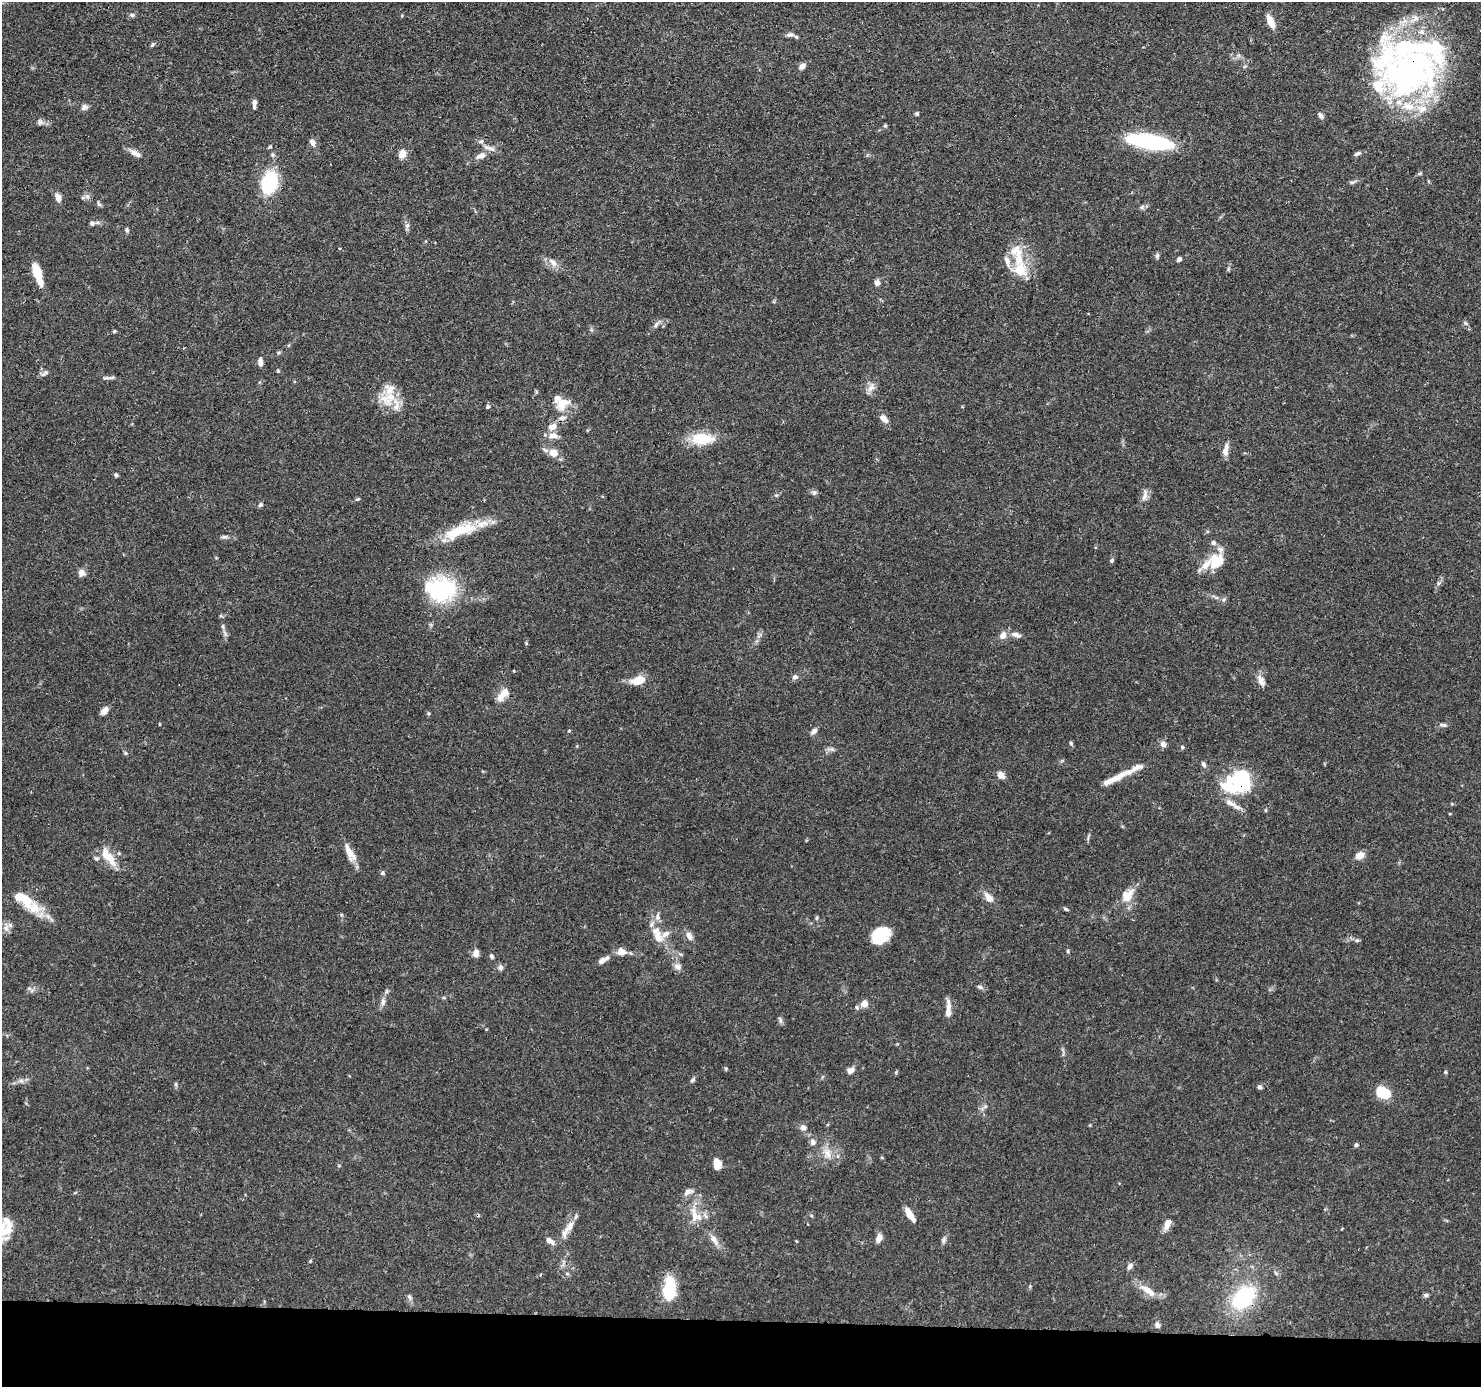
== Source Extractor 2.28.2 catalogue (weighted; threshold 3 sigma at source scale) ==
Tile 8 of 3 x 3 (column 2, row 3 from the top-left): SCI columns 1485-2963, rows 105-1489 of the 4446 x 4459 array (HDU 1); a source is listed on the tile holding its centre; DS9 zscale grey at full resolution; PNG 1483 x 1389 px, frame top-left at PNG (2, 2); no overlay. Shown black and unused: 5% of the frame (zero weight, under 3 of 4 exposures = <1% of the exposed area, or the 3 px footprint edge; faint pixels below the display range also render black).
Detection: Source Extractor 2.28.2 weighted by HDU 2 'WHT'; one run over the whole footprint, this tile lists its part. Background 0.0688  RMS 0.0033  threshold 0.015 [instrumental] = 3 sigma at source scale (4.5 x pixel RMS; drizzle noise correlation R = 1.50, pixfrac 1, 0.05/0.05 arcsec/px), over >= 5 px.
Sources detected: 181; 9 inside a brighter object's white glare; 1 long thin detection or spike segment (spike, bleed or trail) — not listed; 24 inside a brighter listed object's ellipse — not listed separately; the other 147 listed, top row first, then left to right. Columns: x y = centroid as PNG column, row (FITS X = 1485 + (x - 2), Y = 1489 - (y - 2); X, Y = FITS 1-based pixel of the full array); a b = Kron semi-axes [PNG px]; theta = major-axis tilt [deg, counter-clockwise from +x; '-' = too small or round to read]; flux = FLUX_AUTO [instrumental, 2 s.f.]
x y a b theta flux
132 15 8 5 -10 0.7
1416 18 7 7 - 1.3
1271 22 17 7 -65 3.2
1421 32 10 6 -1 1.6
789 35 11 6 1 1.2
152 45 7 5 49 0.55
1238 55 7 4 -18 0.68
802 66 9 7 52 1.3
1409 69 91 30 -19 63
254 104 11 5 88 1.3
1408 106 20 11 -10 6.8
84 107 8 7 - 1.1
917 114 5 4 - 0.54
1321 116 8 6 -60 1.1
40 122 9 6 -88 0.85
885 126 5 4 - 0.45
1150 141 34 10 -10 58
312 142 10 7 -58 1.5
270 147 6 4 38 0.43
134 153 12 8 -34 1.9
1357 153 9 4 23 0.92
402 154 5 5 - 9
273 155 6 4 -71 0.54
481 156 16 7 21 2.1
1420 173 5 5 - 0.45
270 182 19 13 75 25
1352 182 10 4 0 0.64
87 196 7 4 -19 0.72
58 197 9 6 -63 2.3
99 204 8 5 -59 0.6
1142 207 6 4 72 0.52
92 223 7 6 - 0.76
407 225 8 6 69 0.87
127 230 7 4 -73 0.54
1017 255 39 15 -74 9.9
1157 255 8 5 64 0.66
1179 259 5 4 - 0.97
553 262 14 6 -40 2.1
37 273 21 7 -71 8.9
877 283 6 6 - 1.7
656 325 9 5 53 1
114 331 5 4 - 0.37
260 362 9 5 -89 1.6
278 371 4 4 - 0.37
45 373 13 5 37 0.98
106 378 13 4 4 0.88
871 388 13 8 50 2
389 398 25 17 30 7.9
561 406 12 11 - 3.9
488 407 5 5 - 0.55
883 418 11 7 -45 2.1
552 427 11 8 21 2.7
553 436 13 8 3 2.7
700 438 28 15 -3 9.8
1225 450 16 7 82 2.1
554 453 8 7 - 4.3
116 475 4 4 - 0.64
814 492 8 5 63 0.74
1144 496 17 6 76 1.8
357 499 6 4 29 0.44
260 505 6 5 - 0.64
460 531 50 15 20 14
224 537 8 5 10 0.76
1111 560 5 5 - 0.55
1215 562 23 14 78 6.9
81 573 8 7 - 2
1438 583 6 4 89 0.59
442 590 34 33 - 25
1224 600 6 5 - 0.64
223 626 8 4 -82 0.7
1003 635 8 7 - 2.4
1016 635 14 7 -19 1.9
795 677 6 5 - 1.2
639 680 16 8 12 5.3
1261 680 16 8 -65 2.1
503 694 20 9 48 3.7
104 711 12 7 53 1.6
428 713 5 4 - 0.43
1443 725 10 4 -5 0.76
569 731 4 4 - 0.33
814 731 9 5 39 1.2
1071 743 6 4 -50 0.47
1163 744 8 7 - 1.4
1182 747 5 5 - 0.46
832 749 5 5 - 0.72
126 753 6 4 -28 0.52
1203 764 7 5 -58 0.83
1001 775 7 6 - 2.8
1114 779 25 8 25 3.9
1239 783 38 24 16 24
1265 810 5 3 - 0.35
350 853 26 8 -63 3.7
1360 855 9 7 29 2.8
108 857 25 9 -53 6.5
382 873 6 5 - 0.66
1128 896 17 12 52 5.6
988 898 13 8 -55 2.9
33 909 31 14 -33 8.1
1066 909 6 4 -44 0.47
816 918 6 4 88 0.44
6 928 7 7 - 1.2
880 934 19 14 46 11
657 935 27 12 -66 5.8
689 936 13 7 -59 1.9
621 951 11 9 2 2.5
1068 951 5 3 - 0.41
476 953 8 6 82 2.2
491 956 6 4 -64 0.61
603 960 14 6 30 2
677 966 10 8 -17 1.4
500 967 8 6 90 1
980 987 7 5 -15 0.72
383 1002 10 6 72 1.4
864 1004 5 5 - 5.3
857 1007 7 5 -48 0.62
948 1009 22 6 89 2.8
780 1020 8 4 -89 0.73
851 1070 9 6 26 1.6
1445 1072 5 4 - 0.43
692 1080 8 5 28 0.61
176 1084 6 4 71 0.46
1259 1087 5 5 - 0.9
1383 1092 16 11 -29 8.2
803 1128 7 7 - 1.6
813 1142 9 7 -72 1.4
1356 1145 5 4 - 0.55
827 1153 14 9 -65 3
717 1164 9 6 -87 5.7
688 1192 14 7 21 1.8
694 1215 24 9 -80 4.3
910 1215 16 6 -58 3.4
1167 1224 15 7 72 2.6
569 1227 22 8 52 3.3
7 1231 22 12 59 5.6
879 1238 9 6 69 2.1
714 1240 15 7 -61 2.5
944 1240 10 4 79 0.86
550 1241 12 6 -38 1.6
310 1261 4 4 - 0.31
1130 1266 8 6 54 1.2
567 1273 6 4 0 0.48
1148 1290 24 9 -34 4.3
667 1292 22 10 -74 11
1426 1295 6 4 -1 0.72
409 1297 8 6 -54 0.86
1243 1297 24 16 43 29
1157 1325 8 6 -76 1.1
Overlapping masked pixels (flux is a lower limit): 3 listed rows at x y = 1409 69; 1239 783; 1243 1297
Isophote crosses this tile's border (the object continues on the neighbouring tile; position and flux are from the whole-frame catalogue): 1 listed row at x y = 7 1231